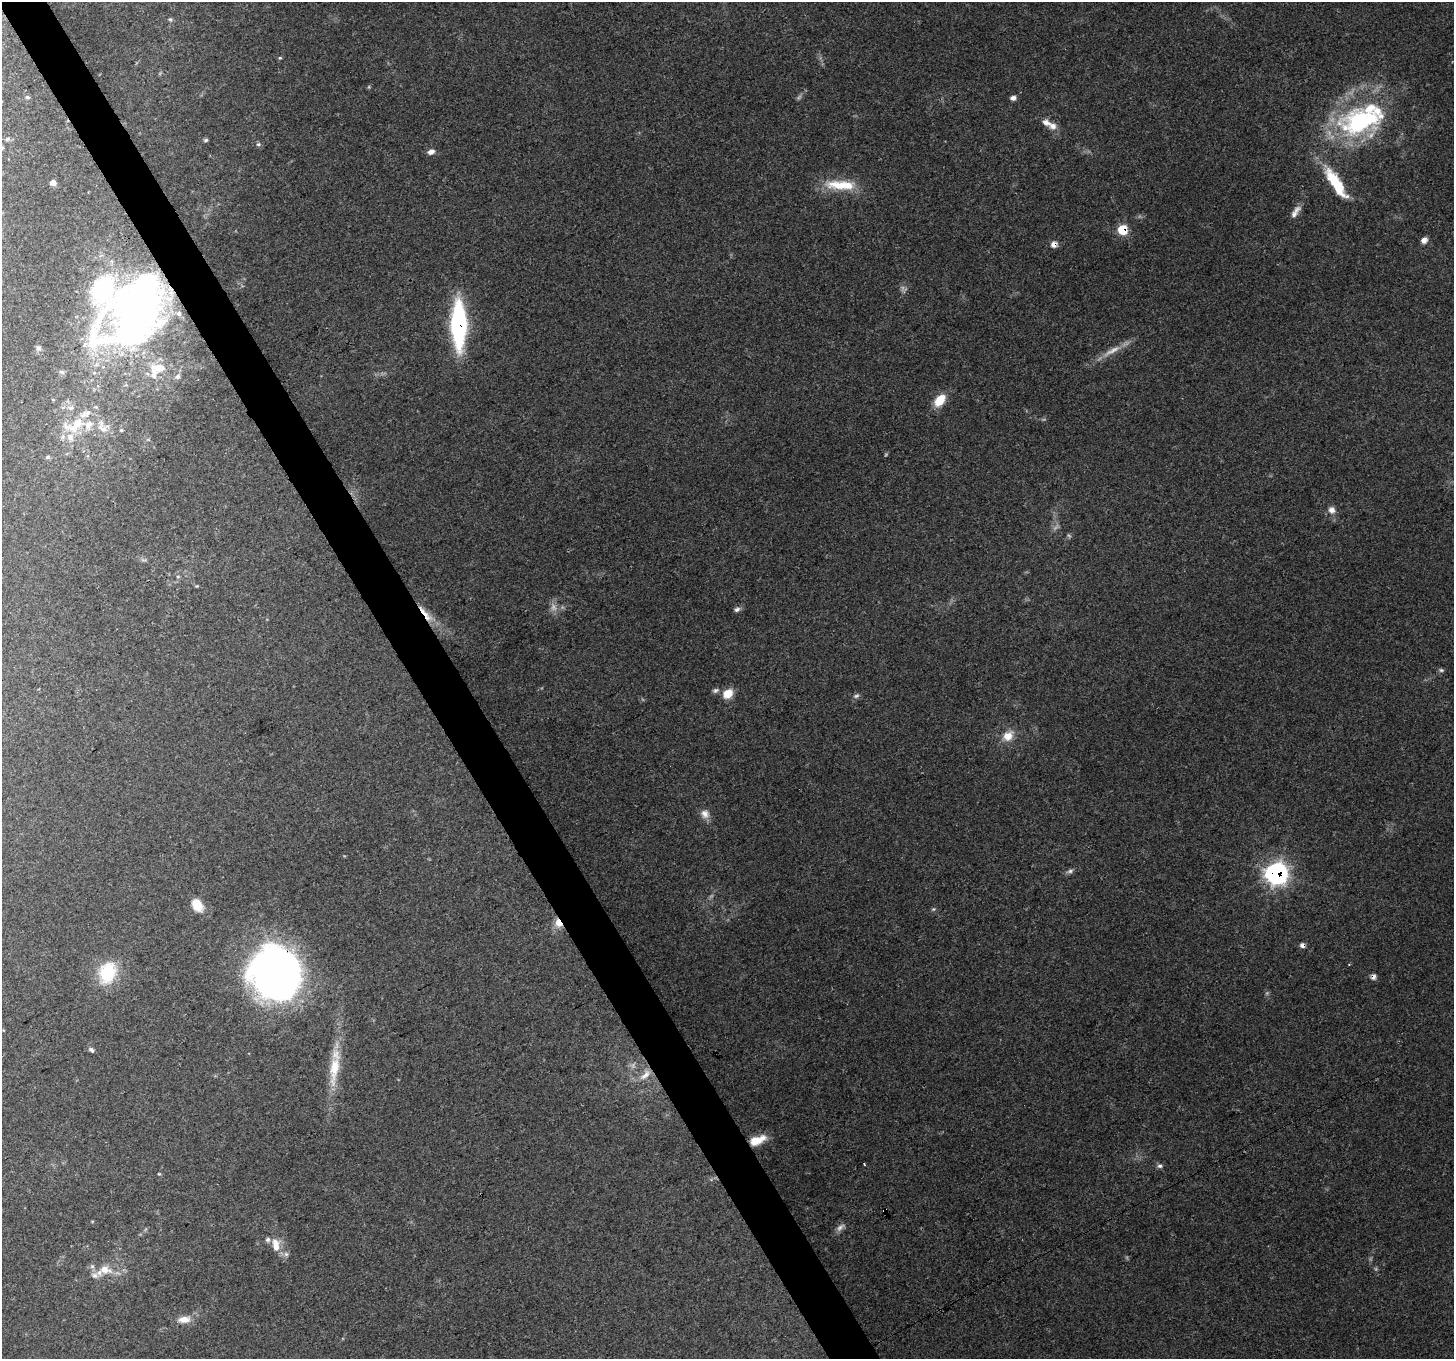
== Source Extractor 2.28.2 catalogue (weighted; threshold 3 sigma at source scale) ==
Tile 11 of 4 x 4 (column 3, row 3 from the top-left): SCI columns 2907-4358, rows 1467-2823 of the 5813 x 5708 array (HDU 1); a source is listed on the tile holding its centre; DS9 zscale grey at full resolution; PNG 1456 x 1361 px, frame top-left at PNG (2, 2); no overlay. Shown black and unused: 3% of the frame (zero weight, under 3 of 4 exposures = <1% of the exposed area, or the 3 px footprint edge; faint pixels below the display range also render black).
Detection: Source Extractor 2.28.2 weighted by HDU 2 'WHT'; one run over the whole footprint, this tile lists its part. Background 0.179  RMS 0.0072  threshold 0.0325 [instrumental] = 3 sigma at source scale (4.5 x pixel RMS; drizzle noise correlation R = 1.50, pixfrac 1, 0.0396/0.0396 arcsec/px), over >= 5 px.
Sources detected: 81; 6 too faint to see at this stretch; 2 inside a brighter object's white glare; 2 cosmic-ray / hot-pixel residue — not listed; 11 inside a brighter listed object's ellipse — not listed separately; the other 60 listed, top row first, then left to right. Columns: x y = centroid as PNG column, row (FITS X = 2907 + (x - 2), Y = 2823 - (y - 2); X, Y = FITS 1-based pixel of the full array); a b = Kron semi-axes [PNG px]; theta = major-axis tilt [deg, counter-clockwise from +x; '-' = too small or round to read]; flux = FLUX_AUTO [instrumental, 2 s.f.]
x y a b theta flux
170 19 6 6 - 1.3
280 58 5 4 - 0.91
27 97 7 5 -16 1.4
1013 98 6 5 - 3.2
1361 121 68 34 17 120
1046 123 14 8 -24 5.1
7 139 6 3 70 0.85
206 140 6 4 4 1.2
258 144 7 5 20 1.4
2 148 5 3 - 0.74
431 152 8 6 19 3.8
1335 182 36 13 -57 32
53 183 5 5 - 4.1
840 185 41 12 -3 24
1296 212 19 7 57 5.1
1122 230 7 7 - 27
1424 240 7 6 - 4
1054 244 7 6 - 4.4
135 312 92 56 49 450
459 325 33 11 -89 140
38 348 8 6 -49 2
159 368 27 14 6 17
62 372 8 5 -26 1.6
940 400 13 8 53 16
71 408 8 6 0 2.5
88 412 8 7 - 2.6
77 423 14 12 39 13
103 429 15 8 -29 6.1
121 430 5 4 - 0.88
70 437 12 10 -76 6.9
48 457 6 4 18 1.3
1332 510 10 9 - 4.3
178 577 5 5 - 1.1
197 586 5 3 - 0.72
737 609 8 6 30 2.2
426 614 31 7 -51 12
715 690 9 6 25 2
728 693 11 9 38 11
856 696 9 5 11 1.9
1008 736 15 11 40 9.8
705 814 12 11 - 5.1
1070 871 9 5 16 2.1
1276 873 10 9 - 310
197 905 14 10 -58 13
558 923 11 9 -71 7.5
107 973 27 20 68 33
275 976 48 43 -6 370
91 1050 7 5 -40 1.8
334 1069 50 13 82 26
645 1075 20 9 44 8.5
756 1140 17 8 19 16
864 1164 3 2 - 0.67
1160 1166 7 6 - 1.9
159 1174 5 3 - 0.67
885 1210 4 4 - 1.3
840 1227 12 7 48 3.4
276 1245 18 10 -84 9.5
286 1254 7 7 - 2.1
105 1270 20 13 -10 13
184 1319 17 9 5 7.6
Overlapping masked pixels (flux is a lower limit): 11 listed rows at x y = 1122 230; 1054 244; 135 312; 459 325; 426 614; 1276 873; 558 923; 275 976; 645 1075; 756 1140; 885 1210
Isophote crosses this tile's border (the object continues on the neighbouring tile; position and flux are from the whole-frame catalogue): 1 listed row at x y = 2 148